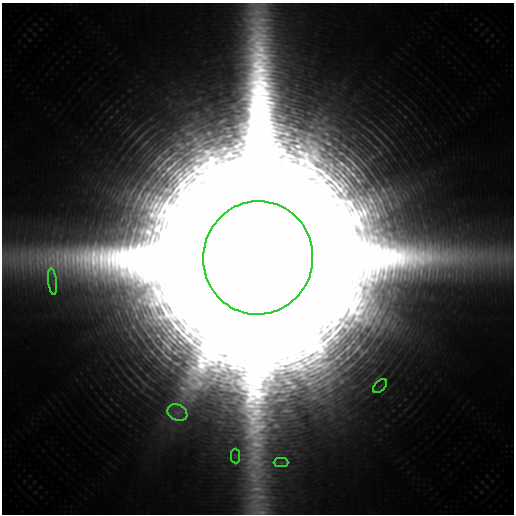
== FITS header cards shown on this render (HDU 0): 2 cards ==
NAXIS1  =                  512 / length of axis1
NAXIS2  =                  512 / length of axis2

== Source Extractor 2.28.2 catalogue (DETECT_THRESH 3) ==
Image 512 x 512 px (HDU 0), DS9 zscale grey, 1 PNG px = 1 image px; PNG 516 x 516 px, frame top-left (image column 1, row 512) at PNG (2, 3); each listed source drawn as its Kron ellipse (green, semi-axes under 4 px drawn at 4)
Background 54200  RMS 21000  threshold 63200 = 3 sigma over >= 5 px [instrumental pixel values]
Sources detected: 6; all 6 listed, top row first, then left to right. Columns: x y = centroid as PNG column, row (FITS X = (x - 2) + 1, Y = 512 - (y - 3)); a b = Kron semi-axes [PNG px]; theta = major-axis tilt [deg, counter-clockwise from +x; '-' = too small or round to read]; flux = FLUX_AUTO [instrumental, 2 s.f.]
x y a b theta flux
258 258 57 55 79 8.3e+11
52 282 13 4 -83 6.8e+06
380 386 8 5 44 4.6e+06
177 413 10 7 -24 1.1e+07
235 456 7 5 -89 4.3e+06
281 462 7 4 0 4.0e+06
At the frame edge (FLAGS 8, measured only in part): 1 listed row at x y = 258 258